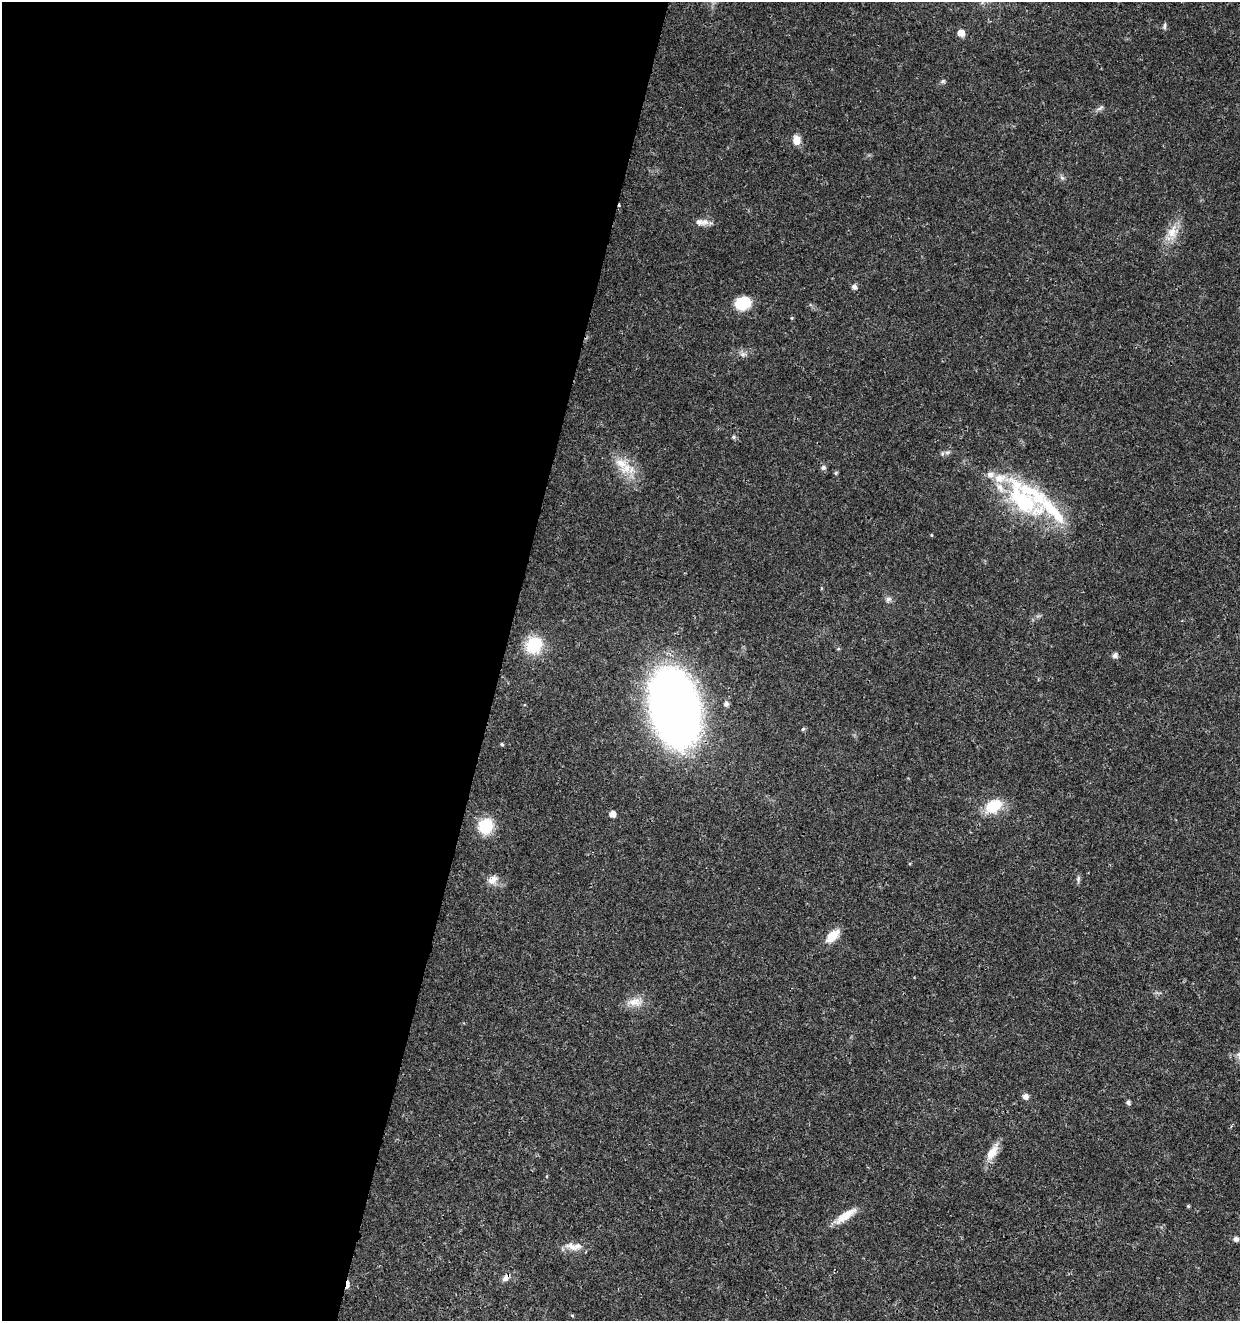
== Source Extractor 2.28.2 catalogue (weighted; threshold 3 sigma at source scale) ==
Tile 5 of 4 x 4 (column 1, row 2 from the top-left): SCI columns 285-1522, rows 2646-3964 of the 5461 x 5295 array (HDU 1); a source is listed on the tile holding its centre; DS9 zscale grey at full resolution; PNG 1242 x 1323 px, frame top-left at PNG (2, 2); no overlay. Shown black and unused: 40% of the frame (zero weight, under 3 of 4 exposures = <1% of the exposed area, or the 3 px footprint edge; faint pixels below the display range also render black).
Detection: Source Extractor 2.28.2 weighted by HDU 2 'WHT'; one run over the whole footprint, this tile lists its part. Background 0.0179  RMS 0.0021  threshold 0.00941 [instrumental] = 3 sigma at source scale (4.5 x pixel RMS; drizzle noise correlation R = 1.50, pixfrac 1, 0.0396/0.0396 arcsec/px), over >= 5 px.
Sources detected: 52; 1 cosmic-ray / hot-pixel residue — not listed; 7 inside a brighter listed object's ellipse — not listed separately; the other 44 listed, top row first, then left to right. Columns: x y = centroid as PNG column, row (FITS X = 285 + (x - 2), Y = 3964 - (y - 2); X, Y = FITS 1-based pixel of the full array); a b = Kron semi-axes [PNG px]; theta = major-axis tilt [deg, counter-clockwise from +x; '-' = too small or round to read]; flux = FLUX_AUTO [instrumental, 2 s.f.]
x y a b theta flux
1164 26 8 5 78 0.46
961 33 5 5 - 2.6
943 81 6 5 - 0.35
1100 108 10 4 32 0.55
797 140 11 9 -87 1.9
1062 178 8 4 -45 0.47
705 222 12 9 24 1.3
1172 232 20 14 60 3.4
854 286 6 5 - 0.84
742 303 12 10 22 8.7
792 318 5 3 - 0.21
743 354 8 6 -44 0.7
733 437 6 5 - 0.41
947 452 8 6 32 0.61
621 463 21 13 -32 4.2
823 468 6 5 - 0.6
836 473 6 5 - 0.29
1023 501 70 30 -48 24
931 535 4 3 - 0.18
888 599 9 6 45 0.64
534 645 15 14 - 9.9
838 649 5 3 - 0.23
1115 655 5 5 - 0.93
726 704 5 5 - 0.82
674 708 48 30 -78 220
803 729 5 5 - 0.3
502 744 4 4 - 0.31
993 806 21 13 32 6.2
612 814 5 5 - 1.7
485 826 17 15 56 6.7
1078 879 10 5 83 0.5
493 880 14 10 39 1.7
832 936 17 9 45 3.7
634 1002 22 10 6 2.5
1025 1096 6 5 - 1.2
1128 1102 5 4 - 0.57
992 1152 25 10 57 2.9
1188 1206 4 4 - 0.23
845 1216 29 8 34 3.6
1236 1239 5 4 - 0.89
572 1247 16 8 -33 1.7
506 1277 12 7 44 1.1
347 1284 9 4 86 2.4
572 1315 5 4 - 0.25
Overlapping masked pixels (flux is a lower limit): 2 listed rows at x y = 506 1277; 347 1284